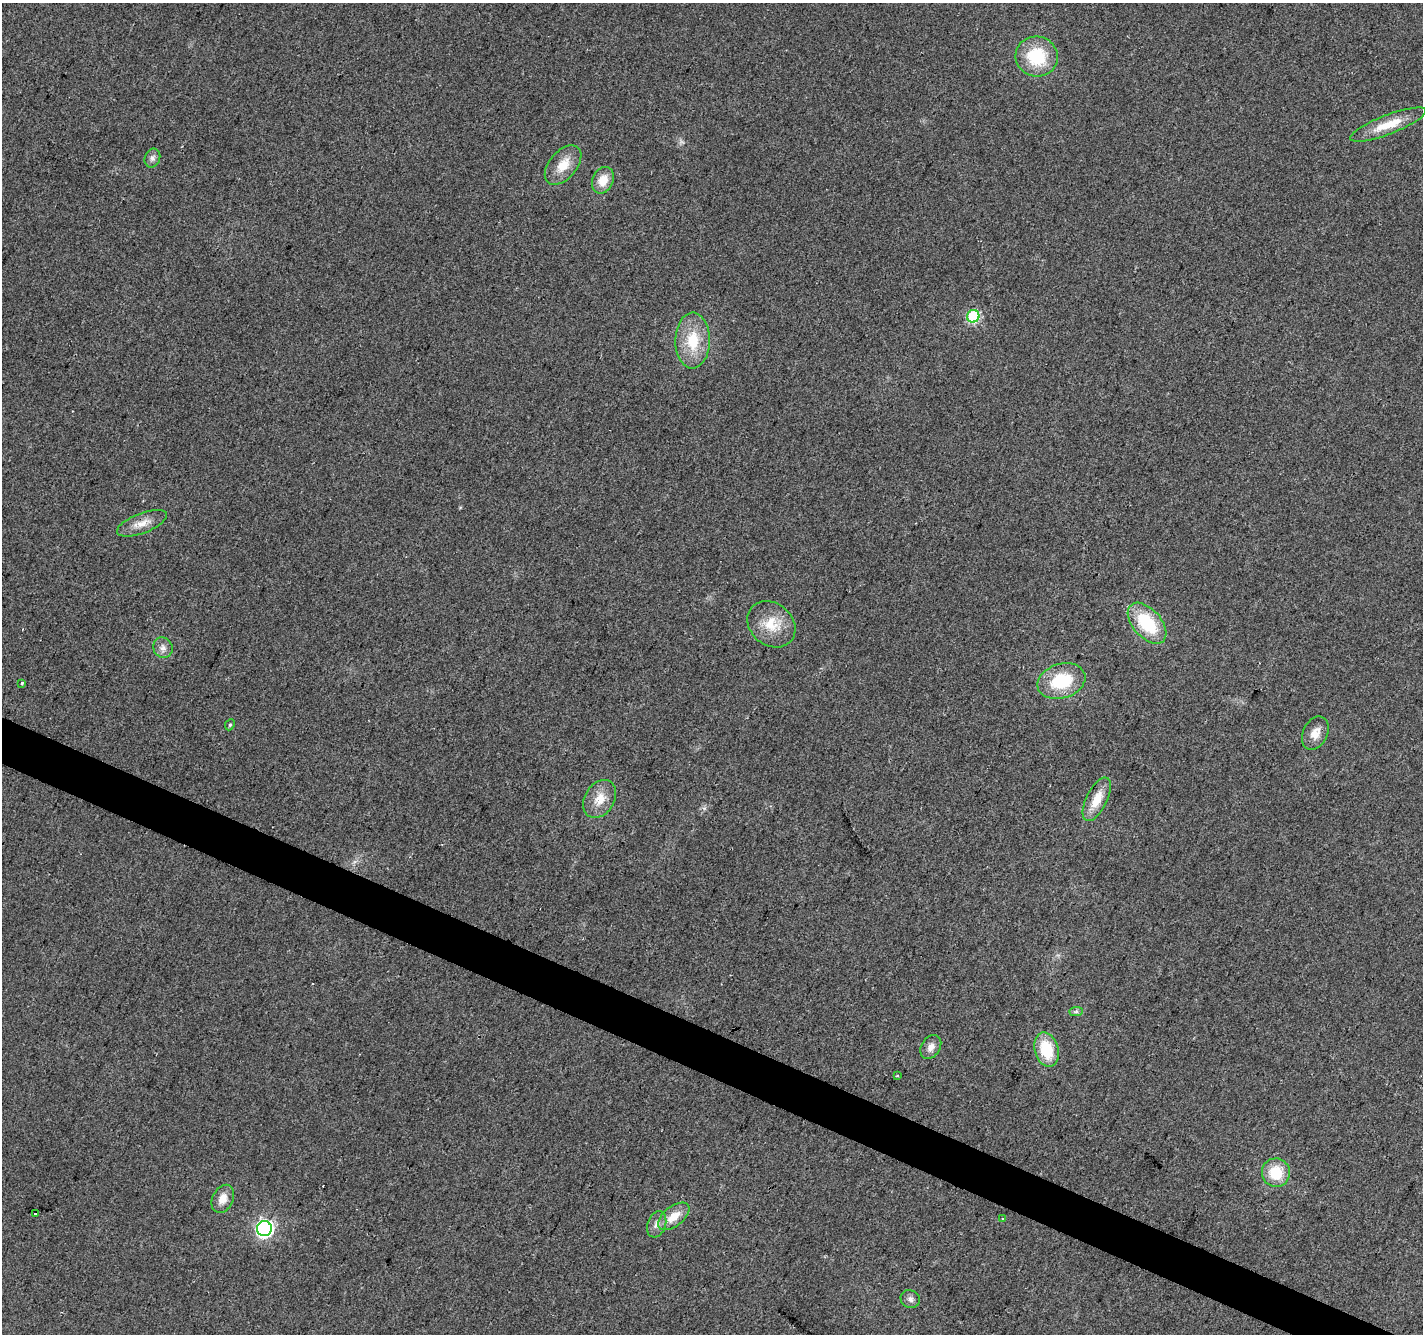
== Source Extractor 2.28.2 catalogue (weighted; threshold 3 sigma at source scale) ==
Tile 6 of 4 x 4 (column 2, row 2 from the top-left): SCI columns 1428-2848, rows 2935-4266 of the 5690 x 5802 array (HDU 1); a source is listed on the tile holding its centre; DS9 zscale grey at full resolution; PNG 1425 x 1336 px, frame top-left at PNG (2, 3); each listed source drawn as its Kron ellipse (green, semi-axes under 4 px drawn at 4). Shown black and unused: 3% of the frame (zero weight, under 2 of 3 exposures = <1% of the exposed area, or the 3 px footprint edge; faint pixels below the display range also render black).
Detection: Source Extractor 2.28.2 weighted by HDU 2 'WHT'; one run over the whole footprint, this tile lists its part. Background 0.0552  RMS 0.0089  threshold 0.04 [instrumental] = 3 sigma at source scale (4.5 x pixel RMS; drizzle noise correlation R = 1.50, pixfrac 1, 0.0396/0.0396 arcsec/px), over >= 5 px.
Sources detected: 30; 1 cosmic-ray / hot-pixel residue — neither listed nor drawn; the other 29 listed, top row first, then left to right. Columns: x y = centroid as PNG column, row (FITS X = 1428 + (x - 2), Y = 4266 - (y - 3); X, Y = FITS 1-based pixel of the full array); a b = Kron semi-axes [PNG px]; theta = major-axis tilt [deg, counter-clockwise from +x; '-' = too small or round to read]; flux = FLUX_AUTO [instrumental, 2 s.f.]
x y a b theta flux
1037 57 21 20 - 45
1388 125 40 9 21 23
152 158 10 7 69 3.6
563 165 23 13 50 17
603 180 14 10 66 13
973 316 6 6 - 92
693 340 28 17 89 32
142 523 26 10 21 12
1147 623 24 14 -49 48
771 624 26 21 -40 24
163 648 10 9 - 5
1061 681 24 17 17 45
22 683 3 3 - 2.8
230 725 6 4 66 1.4
1315 733 17 12 64 10
600 799 20 14 58 16
1097 799 24 10 63 17
1076 1012 7 4 1 1.9
931 1047 13 9 57 6.2
1046 1050 17 12 -75 33
897 1076 4 3 - 1.1
1276 1173 14 14 - 27
223 1199 15 10 63 9.9
36 1214 3 3 - 2.8
674 1216 18 10 38 15
1002 1218 4 3 - 0.86
657 1224 13 9 71 5.8
264 1229 7 7 - 290
910 1299 10 8 -30 3.9